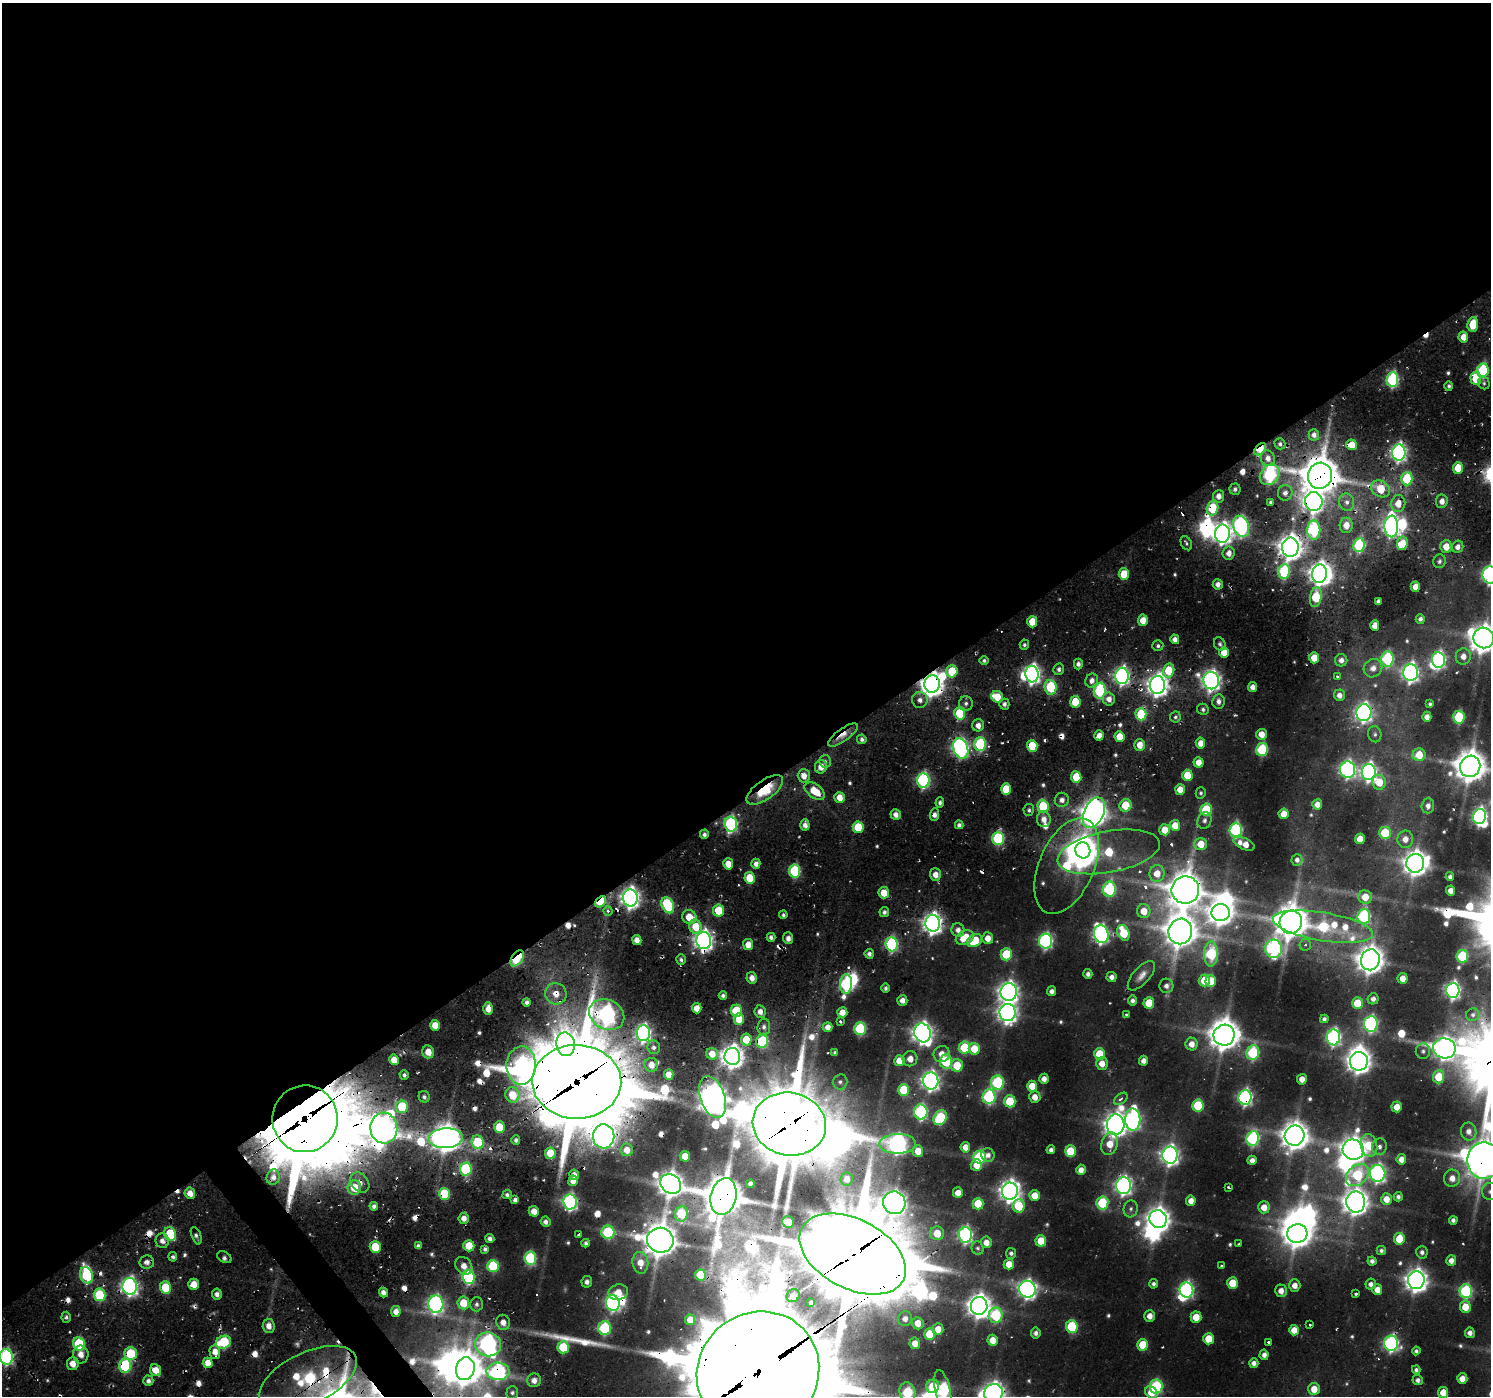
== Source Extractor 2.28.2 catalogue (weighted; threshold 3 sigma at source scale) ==
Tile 2 of 4 x 4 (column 2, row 1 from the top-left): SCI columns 1490-2978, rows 4491-5884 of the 6193 x 6150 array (HDU 1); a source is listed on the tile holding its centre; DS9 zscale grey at full resolution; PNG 1493 x 1398 px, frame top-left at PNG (2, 3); each listed source drawn as its Kron ellipse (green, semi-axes under 4 px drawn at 4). Shown black and unused: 58% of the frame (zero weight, under 2 of 3 exposures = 8% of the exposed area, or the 3 px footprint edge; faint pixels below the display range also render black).
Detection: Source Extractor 2.28.2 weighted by HDU 2 'WHT'; one run over the whole footprint, this tile lists its part. Background 0.0452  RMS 0.0057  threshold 0.0257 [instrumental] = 3 sigma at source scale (4.5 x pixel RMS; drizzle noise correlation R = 1.50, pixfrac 1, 0.0396/0.0396 arcsec/px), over >= 5 px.
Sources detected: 626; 6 too faint to see at this stretch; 25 inside a brighter object's white glare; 30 cosmic-ray / hot-pixel residue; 1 long thin detection or spike segment (spike, bleed or trail) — neither listed nor drawn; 10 inside a brighter listed object's ellipse — not listed separately; of the other 554, all 500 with FLUX_AUTO >= 1.41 (the completeness limit of this list) listed and drawn (54 fainter detections not listed), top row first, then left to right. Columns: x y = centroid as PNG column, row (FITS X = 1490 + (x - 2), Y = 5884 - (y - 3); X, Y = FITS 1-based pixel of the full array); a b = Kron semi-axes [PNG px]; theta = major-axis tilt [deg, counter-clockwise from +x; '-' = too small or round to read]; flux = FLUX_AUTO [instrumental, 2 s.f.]
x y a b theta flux
1473 324 7 5 84 19
1463 337 5 5 - 7.1
1483 370 7 5 80 58
1476 378 6 5 - 23
1392 380 7 6 - 91
1484 383 6 5 - 1.5
1449 386 5 4 - 1.6
1314 435 6 5 - 3.4
1280 444 6 5 - 1.8
1352 445 5 5 - 13
1260 449 7 4 48 47
1399 453 8 6 85 220
1268 458 8 7 - 5.2
1458 468 6 5 - 16
1270 475 11 9 49 130
1320 476 13 12 - 2400
1407 479 6 5 - 35
1235 489 5 5 - 2.2
1380 489 10 7 -33 19
1285 493 8 7 - 3.7
1219 496 6 5 - 4.8
1442 501 7 6 - 5.2
1270 502 4 3 - 1.6
1314 502 9 9 - 330
1347 502 9 7 -74 3.5
1398 503 8 7 - 9.4
1212 508 7 5 73 39
1346 525 7 6 - 8.4
1241 526 11 7 -71 190
1391 526 11 7 -89 300
1314 530 10 6 -89 87
1222 534 9 7 89 410
1186 543 7 5 -64 1.6
1402 543 7 5 82 9.8
1359 545 7 6 - 64
1290 547 9 8 - 760
1446 547 6 6 - 9
1458 547 6 5 - 4.1
1229 553 7 6 - 5.3
1439 561 7 6 - 2
1284 571 7 6 - 59
1124 574 6 5 - 21
1320 574 9 7 81 530
1490 575 9 7 -89 210
1218 584 5 5 - 3.8
1415 587 5 4 - 7.6
1316 597 10 5 81 35
1378 601 4 4 - 2.3
1420 619 5 4 - 2.5
1143 620 5 5 - 9
1032 622 6 5 - 15
1375 625 5 4 - 8.2
1484 638 10 10 - 890
1175 639 5 4 - 4.1
1220 644 7 5 -62 1.6
1024 645 5 4 - 1.7
1158 646 5 5 - 1.8
1224 653 5 5 - 11
1463 656 8 7 - 5.8
1314 658 5 5 - 11
1387 659 7 6 - 77
984 660 4 4 - 1.6
1341 660 6 6 - 3.9
1438 660 8 6 -86 150
1078 664 5 4 - 2.8
1373 668 10 9 - 5
1059 669 6 5 - 2.2
1169 670 7 5 75 23
952 671 6 5 - 23
1411 673 8 7 - 290
1032 674 8 6 -87 290
1122 676 8 6 89 210
1337 677 3 3 - 1.6
1092 681 7 6 - 4.3
1211 681 9 8 - 350
932 684 9 7 85 670
1157 685 9 7 88 510
1051 687 7 6 - 47
1253 687 5 4 - 4.3
1100 691 8 6 83 70
1339 695 6 5 - 4.5
997 697 6 5 - 15
1109 699 6 6 - 5.1
920 700 8 8 - 3.9
1219 701 7 6 - 3.7
1075 702 6 5 - 19
966 703 7 7 - 2.4
1004 704 5 5 - 2.5
1430 704 4 4 - 1.4
1203 709 6 5 - 1.9
960 713 6 5 - 32
1364 713 8 7 - 240
1141 714 6 5 - 36
1175 717 5 5 - 1.5
1427 717 5 4 - 4.5
1459 717 6 5 - 50
978 725 6 6 - 4.7
1261 734 5 5 - 8.5
1375 734 8 6 -78 1.6
843 735 18 6 35 6.2
1099 735 5 5 - 5.5
1120 737 5 5 - 13
862 739 5 4 - 2.3
1200 743 5 5 - 6
980 744 7 6 - 71
1140 745 6 5 - 8.7
1032 746 6 5 - 24
961 748 10 7 -69 220
1262 750 7 6 - 62
1419 755 6 6 - 15
825 761 6 6 - 1.7
1198 762 5 5 - 7.8
1470 766 11 10 - 1400
821 767 7 6 - 6.6
1348 770 8 7 - 180
1369 772 8 7 - 260
1187 775 5 5 - 16
804 776 7 6 - 5.5
1076 777 6 5 - 21
923 780 7 6 - 140
1379 782 7 6 - 16
1006 789 6 5 - 20
1180 789 5 5 - 10
765 790 21 9 35 35
815 791 11 6 -36 15
1201 793 5 5 - 1.4
840 797 5 5 - 7.8
1062 800 7 7 - 4.2
940 802 5 4 - 1.9
1317 804 5 5 - 5.8
1125 805 6 6 - 21
1043 806 6 5 - 36
1428 806 7 6 - 3.4
1029 810 6 5 - 1.6
1206 810 6 6 - 39
1094 813 16 9 66 870
896 814 5 5 - 4.6
1284 814 5 5 - 10
934 815 6 4 86 3.2
1479 816 7 6 - 210
1044 819 8 7 - 6.1
1204 820 8 6 67 2.6
731 824 7 6 - 130
805 825 5 4 - 3.9
959 825 4 4 - 2.2
1175 825 5 5 - 12
858 827 6 5 - 25
1165 830 5 5 - 11
1236 830 7 6 - 110
1385 833 6 5 - 28
704 834 5 4 - 2.4
998 838 6 5 - 71
1360 839 5 5 - 10
1405 839 8 8 - 5.9
1201 844 6 6 - 14
1244 844 11 5 -23 9.3
1083 850 8 7 - 890
1109 852 52 20 11 59
1297 860 6 5 - 2.9
1415 863 9 9 - 740
728 864 5 5 - 8.6
756 864 5 4 - 4.7
1067 866 51 27 67 93
795 871 6 5 - 65
1157 873 8 7 - 9.7
935 875 6 5 - 5.7
1450 877 4 4 - 2.5
750 878 6 5 - 23
1109 889 7 6 - 80
1185 890 14 13 - 1800
1451 891 5 4 - 5.8
884 893 6 5 - 12
1365 897 7 6 - 11
630 898 8 7 - 430
601 902 6 4 46 36
668 905 8 5 -64 57
608 911 5 4 - 2.5
718 911 6 5 - 20
1144 911 7 6 - 11
884 912 5 4 - 2
1221 913 9 8 - 690
783 915 4 3 - 1.5
1364 916 7 6 - 110
689 917 7 6 - 14
1291 922 12 11 - 1600
933 923 8 7 - 430
695 927 7 6 - 16
1323 927 51 14 -9 93
958 930 7 6 - 4.3
1180 931 13 12 - 1400
1123 933 8 5 -68 28
1101 934 9 7 -78 210
771 937 4 4 - 2.7
788 938 6 5 - 3.2
965 938 10 6 27 16
988 938 6 5 - 7.9
637 940 5 4 - 5.9
704 940 8 7 - 390
975 941 8 6 29 24
1046 941 7 6 - 150
891 944 7 6 - 110
748 945 5 5 - 8.5
1305 945 6 5 - 1.4
1273 949 9 8 - 150
869 954 5 4 - 2.4
1006 954 6 5 - 35
1211 954 12 6 89 73
1462 956 6 5 - 45
517 958 9 5 56 72
681 959 5 5 - 1.6
1370 960 10 9 - 920
1088 974 5 4 - 2.5
1141 976 18 8 48 5.5
1112 977 5 5 - 3.6
752 978 6 5 - 4.8
1403 978 5 5 - 7.6
1204 980 6 5 - 19
1211 981 6 5 - 16
846 984 10 6 87 100
1166 986 7 7 - 3.5
885 988 4 4 - 1.7
1453 990 7 6 - 220
1051 991 5 4 - 3
1009 992 9 8 - 460
556 994 11 10 - 8.7
723 996 4 4 - 2
1373 999 6 5 - 3.3
902 1000 5 5 - 4.6
1132 1001 5 4 - 2.5
527 1002 4 4 - 2.4
1149 1003 6 5 - 21
1357 1003 6 5 - 20
697 1008 5 4 - 7.9
488 1009 6 5 - 6.8
736 1011 6 5 - 27
760 1012 6 5 - 4.2
842 1012 5 5 - 9.2
1008 1013 8 8 - 420
607 1015 18 14 -27 320
1126 1015 3 3 - 3.6
1473 1015 6 6 - 1.7
739 1019 6 5 - 13
1324 1019 4 4 - 2.2
840 1021 3 3 - 1.7
1371 1024 8 7 - 150
435 1025 5 5 - 11
764 1027 8 6 83 2.7
827 1027 5 5 - 5
860 1029 6 6 - 66
643 1033 8 7 - 220
923 1033 9 8 - 510
1224 1035 10 10 - 1200
1333 1037 8 7 - 180
746 1039 6 5 - 16
762 1041 6 6 - 61
566 1044 12 9 -80 310
1192 1044 6 6 - 6.7
654 1047 7 6 - 2.4
964 1048 6 5 - 35
1444 1048 11 10 - 450
974 1049 6 5 - 19
1423 1051 7 7 - 1.9
428 1052 6 6 - 7.5
835 1053 4 3 - 1.6
1253 1053 7 6 - 72
712 1054 6 5 - 8.2
942 1054 8 8 - 7.6
1099 1054 6 5 - 22
732 1056 8 7 - 590
910 1059 7 7 - 6.8
394 1060 5 4 - 9.3
899 1061 5 5 - 14
946 1061 7 6 - 46
1143 1061 5 4 - 4.6
1359 1061 9 9 - 660
1102 1063 6 5 - 7.6
521 1065 19 14 88 200
651 1065 7 7 - 7.1
957 1065 6 6 - 23
404 1075 5 4 - 1.8
669 1075 5 4 - 8.5
1439 1077 6 5 - 20
1044 1079 5 5 - 4.6
1302 1079 5 5 - 6.6
931 1081 8 7 - 320
577 1082 44 37 -1 9300
840 1082 7 7 - 1.9
997 1082 7 6 - 76
1032 1086 5 5 - 14
904 1090 6 5 - 35
513 1095 7 7 - 18
424 1097 6 5 - 2.2
713 1097 22 12 -71 920
989 1097 7 6 - 94
1035 1097 6 5 - 5.5
1245 1097 7 6 - 180
1121 1099 7 5 36 2.5
1010 1101 6 6 - 32
1198 1105 6 6 - 38
402 1107 6 6 - 33
1397 1107 5 5 - 8.6
921 1112 7 6 - 120
940 1118 8 6 56 55
305 1119 33 32 - 9900
1133 1119 11 7 -89 240
789 1124 37 31 -11 6100
1116 1125 10 8 84 630
499 1127 6 5 - 26
384 1128 15 13 -83 500
1469 1131 9 7 -80 5.1
604 1136 12 10 88 490
1295 1136 10 10 - 1000
446 1138 17 10 3 1200
1253 1138 7 6 - 110
516 1140 5 4 - 2
478 1142 7 6 - 38
897 1144 18 10 0 320
1110 1144 11 8 73 13
1369 1145 11 8 -80 23
965 1147 5 5 - 7.2
1379 1147 8 7 - 3.3
627 1150 6 6 - 7.8
1051 1150 4 4 - 2.8
1353 1150 10 10 - 840
918 1151 6 5 - 10
1070 1151 6 5 - 28
550 1153 6 5 - 17
988 1155 7 6 - 3.5
1170 1155 8 7 - 350
685 1156 5 5 - 11
980 1157 6 6 - 73
1401 1159 5 5 - 6.2
1252 1160 4 4 - 3.8
1484 1160 18 16 -90 1900
976 1165 6 5 - 9.6
466 1169 6 6 - 71
1081 1170 5 5 - 5.6
1378 1173 8 7 - 240
574 1175 5 5 - 4
1357 1175 13 9 41 51
273 1177 8 6 73 4.1
1452 1178 8 8 - 5.7
847 1179 6 6 - 4.7
573 1181 5 5 - 5.6
360 1182 11 8 -50 5.3
750 1183 4 4 - 1.9
671 1184 11 9 -35 710
1124 1186 8 7 - 270
1229 1187 3 3 - 1.6
354 1188 7 7 - 18
1010 1191 8 8 - 510
1490 1192 8 8 - 2.9
190 1193 6 5 - 7.6
958 1193 5 5 - 7.9
444 1194 6 5 - 37
507 1195 4 4 - 2
1034 1195 5 5 - 11
723 1196 18 13 77 2500
1398 1197 5 4 - 2.2
1386 1199 6 5 - 8.9
515 1200 4 4 - 2.7
1191 1201 5 4 - 5.7
570 1202 7 7 - 190
1356 1202 10 9 - 840
894 1203 11 11 - 730
1102 1203 7 6 - 50
978 1204 6 5 - 23
374 1206 4 4 - 2.7
1018 1206 7 6 - 32
1264 1207 6 6 - 7.8
1131 1209 8 7 - 2.5
534 1211 5 5 - 7.6
681 1214 8 6 82 50
464 1218 5 5 - 5.2
1158 1219 9 8 - 680
1453 1220 4 4 - 2.5
545 1222 5 5 - 3.1
788 1222 6 5 - 13
608 1232 6 6 - 61
937 1233 7 7 - 16
170 1234 7 5 -64 43
1297 1234 10 9 - 960
579 1235 4 3 - 1.7
965 1235 7 7 - 180
196 1236 9 4 -69 2.4
490 1239 4 4 - 2.8
1399 1239 6 5 - 20
660 1240 13 12 - 1600
162 1241 7 6 - 3.8
1041 1241 5 5 - 19
986 1242 6 5 - 6.5
585 1243 4 4 - 2
1239 1243 3 3 - 2.1
418 1246 4 4 - 2.4
469 1246 6 5 - 18
375 1247 6 5 - 27
978 1248 7 6 - 1.5
485 1249 4 4 - 2
1381 1251 5 4 - 2.1
1422 1252 6 5 - 2.5
1011 1253 5 5 - 2
853 1254 57 34 -27 11000
173 1257 5 4 - 1.9
224 1257 8 5 -31 1.8
530 1258 6 6 - 79
1451 1260 5 5 - 4.4
1372 1261 4 4 - 2.6
147 1262 7 6 - 3.3
640 1263 11 8 -83 9.4
1009 1264 5 5 - 9.5
464 1266 10 7 -49 6.2
493 1266 6 6 - 53
1222 1266 4 3 - 1.8
87 1275 8 6 -73 65
701 1275 5 5 - 32
468 1277 7 6 - 100
1416 1280 9 8 - 610
587 1282 6 5 - 2.7
1233 1283 5 5 - 20
194 1284 5 5 - 9.6
1153 1284 5 4 - 2
1371 1284 5 5 - 3.2
1295 1285 6 5 - 5.5
130 1286 8 7 - 260
165 1287 6 5 - 33
1027 1289 8 8 - 310
1186 1290 7 7 - 170
1377 1290 5 5 - 7.6
1281 1291 6 5 - 5.8
1466 1291 7 6 - 91
383 1292 5 4 - 3.6
618 1292 10 7 13 9.6
217 1294 5 5 - 2.9
1356 1294 4 3 - 4.2
100 1295 6 6 - 57
793 1296 7 6 - 5.1
463 1303 6 6 - 18
613 1303 8 6 -69 180
811 1303 4 3 - 1.6
436 1304 8 7 - 230
476 1304 7 6 - 2.2
979 1306 9 8 - 670
1465 1307 6 5 - 13
396 1312 5 5 - 5.6
996 1315 8 7 - 62
1150 1316 5 5 - 5.7
66 1317 5 4 - 2.1
1196 1317 5 5 - 14
905 1319 7 7 - 4.6
690 1320 5 5 - 5.9
503 1322 8 6 -68 5
918 1323 6 6 - 9.3
1309 1325 3 3 - 3.7
269 1326 7 6 - 5.8
1072 1326 6 6 - 53
604 1328 7 6 - 76
938 1329 6 5 - 10
1294 1330 5 5 - 9.1
1036 1333 5 5 - 2.5
1470 1333 5 5 - 3.4
930 1334 6 5 - 28
1208 1339 5 5 - 18
993 1340 5 5 - 8.9
224 1342 8 6 18 57
1269 1342 3 3 - 3.9
915 1343 5 5 - 7.8
1391 1343 7 7 - 190
79 1344 6 6 - 63
488 1344 13 12 - 290
1143 1345 6 5 - 26
563 1347 6 5 - 40
1416 1351 4 4 - 1.7
215 1352 7 5 -88 6.7
81 1354 9 7 -89 6.2
131 1354 6 6 - 41
1264 1355 5 4 - 3
6 1357 8 6 -74 170
208 1363 5 5 - 9.2
1254 1363 5 4 - 3.5
73 1364 6 6 - 6.8
125 1366 7 6 - 76
465 1369 11 9 75 1500
156 1370 6 5 - 11
1416 1370 4 4 - 1.9
498 1371 11 8 -3 160
758 1372 62 59 39 31000
308 1378 52 26 25 150
1462 1379 5 5 - 7.2
534 1380 7 6 - 5.1
1418 1380 5 5 - 2.3
148 1381 5 5 - 3
933 1386 7 6 - 18
1156 1386 7 6 - 89
1314 1389 6 5 - 10
943 1390 20 7 -78 140
907 1392 10 8 -73 62
1151 1392 7 5 -48 12
512 1393 6 6 - 1.8
993 1393 9 9 - 570
1443 1393 5 5 - 11
Overlapping masked pixels (flux is a lower limit): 62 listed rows (the first 20) at x y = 1352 445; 1260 449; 1399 453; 1320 476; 1314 502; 1212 508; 1241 526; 1290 547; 1320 574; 1438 660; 1211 681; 932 684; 1157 685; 1364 713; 843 735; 1032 746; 961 748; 923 780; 1006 789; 765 790
Isophote crosses this tile's border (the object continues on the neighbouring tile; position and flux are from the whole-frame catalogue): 12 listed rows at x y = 1490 575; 1484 638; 1484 1160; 1490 1192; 6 1357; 465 1369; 758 1372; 308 1378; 943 1390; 907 1392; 1151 1392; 993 1393